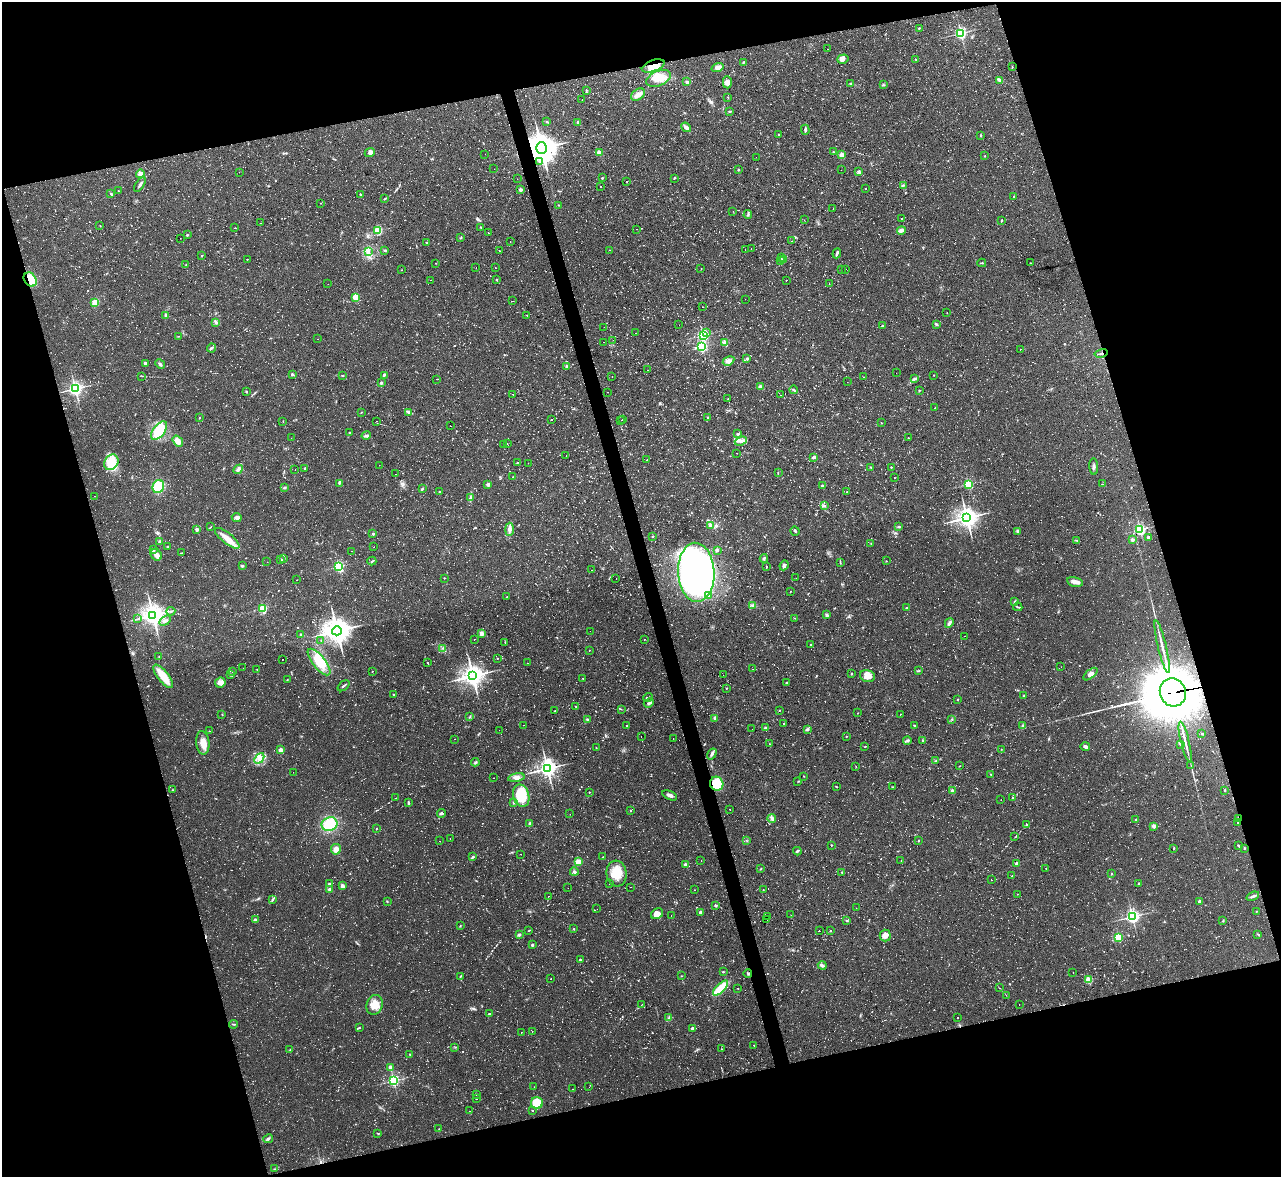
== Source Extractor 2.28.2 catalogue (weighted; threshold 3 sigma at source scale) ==
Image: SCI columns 1-5116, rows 141-4838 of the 5116 x 5098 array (HDU 1 of 3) = the unmasked area's bounding box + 8 px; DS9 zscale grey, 4 x 4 block average (1 PNG px = mean of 4 x 4 image px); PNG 1283 x 1179 px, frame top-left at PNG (2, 2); each listed source drawn as its Kron ellipse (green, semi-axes under 4 px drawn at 4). Shown black and unused: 32% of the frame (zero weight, under 2 of 3 exposures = <1% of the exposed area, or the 3 px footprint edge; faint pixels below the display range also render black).
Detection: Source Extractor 2.28.2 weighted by HDU 2 'WHT'. Background 0.0913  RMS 0.01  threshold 0.0458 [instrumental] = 3 sigma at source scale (4.5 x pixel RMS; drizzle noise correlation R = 1.50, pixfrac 1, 0.05/0.05 arcsec/px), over >= 5 px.
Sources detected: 1190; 24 too faint to see at this stretch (4 x 4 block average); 1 inside a brighter object's white glare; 73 cosmic-ray / hot-pixel residue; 4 long thin detections or spike segments (spike, bleed or trail) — neither listed nor drawn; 15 coinciding with a brighter row at this scale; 20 inside a brighter listed object's ellipse — not listed separately; of the other 1053, all 500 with FLUX_AUTO >= 2.25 (the completeness limit of this list) listed and drawn (553 fainter detections not listed), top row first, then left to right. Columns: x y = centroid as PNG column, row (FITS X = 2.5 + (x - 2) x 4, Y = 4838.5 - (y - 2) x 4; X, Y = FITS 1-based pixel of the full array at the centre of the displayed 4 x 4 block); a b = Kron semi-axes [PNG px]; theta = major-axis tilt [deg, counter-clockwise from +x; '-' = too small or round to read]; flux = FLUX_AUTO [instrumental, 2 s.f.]
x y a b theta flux
919 28 2 2 - 4.5
961 33 2 2 - 1400
828 49 2 2 - 2.5
843 59 6 4 18 22
916 59 2 2 - 5.9
744 62 3 2 - 3.9
653 66 12 5 20 89
718 67 6 4 18 30
1012 67 2 2 - 2.3
659 78 13 7 23 71
1000 80 4 2 - 28
687 82 2 2 - 38
727 82 6 4 -89 24
850 83 2 2 - 9.2
883 85 3 2 - 6
586 90 4 2 - 5.2
638 94 7 5 34 34
728 97 2 2 - 2.9
582 100 2 2 - 2.4
730 111 4 2 - 6.4
547 122 3 2 - 5.9
578 122 3 2 - 7.7
686 127 5 3 - 29
805 130 5 2 - 13
779 135 2 2 - 6.5
981 135 2 2 - 6.2
542 148 6 5 - 11000
833 152 2 2 - 13
370 153 5 4 - 16
599 153 2 2 - 180
485 154 2 2 - 3.3
842 155 2 2 - 170
985 156 2 2 - 2.7
756 157 2 2 - 4.7
539 162 2 2 - 4.4
494 169 2 2 - 8.5
738 170 2 2 - 10
841 170 2 2 - 2.3
859 171 4 2 - 11
239 172 2 2 - 3
140 174 4 4 - 35
602 178 2 2 - 14
674 178 3 2 - 5.2
517 179 2 2 - 2.7
627 181 2 2 - 14
140 184 8 2 56 14
903 185 4 2 - 7.1
600 186 2 2 - 7
866 188 2 2 - 3.1
520 190 2 2 - 64
118 191 2 2 - 2.5
111 194 3 2 - 8.9
360 194 2 2 - 4.5
1014 197 2 2 - 10
385 199 3 2 - 5.9
321 203 2 2 - 3.6
558 205 2 2 - 2.7
833 208 2 2 - 3.1
733 211 2 2 - 2.8
748 215 4 2 - 9.1
901 218 2 2 - 3.4
804 220 2 2 - 2.9
1001 221 3 2 - 4.2
261 223 2 2 - 9.3
100 226 2 2 - 2.3
481 227 3 2 - 4.2
235 228 2 2 - 2.3
636 229 2 2 - 6.7
378 230 2 2 - 550
901 230 4 4 - 21
488 233 2 2 - 4.6
187 235 2 2 - 14
180 238 2 2 - 2.7
461 238 3 2 - 4.1
792 241 2 2 - 18
510 242 2 2 - 3.2
427 243 2 2 - 5.5
751 249 2 2 - 3
385 250 3 2 - 5.6
609 250 2 2 - 3.8
745 250 2 2 - 11
500 251 2 2 - 34
368 252 2 2 - 3.5
837 253 5 2 - 15
202 255 2 2 - 4.5
781 258 2 2 - 4.4
247 259 2 2 - 4.6
784 259 2 2 - 4.7
780 261 3 2 - 5.1
436 263 2 2 - 4.4
982 263 4 2 - 4.7
1031 263 4 2 - 3
186 264 3 2 - 3.8
476 268 2 2 - 56
495 268 2 2 - 14
701 269 2 2 - 4.3
846 269 2 2 - 3.6
402 270 2 2 - 4.1
842 270 2 2 - 10
30 280 7 6 - 140
430 280 2 2 - 5.7
496 280 2 2 - 11
786 280 2 2 - 2.3
829 283 2 2 - 2.5
328 284 2 2 - 8.2
356 297 2 2 - 350
745 299 2 2 - 2.7
513 301 2 2 - 3.9
95 302 4 4 - 43
703 307 2 2 - 12
947 313 2 2 - 9.1
527 315 2 2 - 5
166 316 3 2 - 4.7
216 322 4 2 - 8.8
936 324 3 2 - 9.5
679 325 2 2 - 4.2
882 325 2 2 - 6.9
604 327 2 2 - 5.2
635 333 2 2 - 3.8
707 333 2 2 - 14
703 335 2 2 - 1200
179 336 2 2 - 3.2
317 339 2 2 - 2.3
613 340 2 2 - 3.5
604 342 2 2 - 7.3
725 343 2 2 - 180
702 347 2 2 - 820
211 348 4 2 - 8
1020 350 2 2 - 3.4
1101 353 6 2 13 9.5
747 359 3 2 - 8.8
728 361 6 4 30 32
145 363 2 2 - 56
160 364 5 2 - 11
566 366 2 2 - 33
648 370 2 2 - 2.9
896 373 2 2 - 16
292 374 3 2 - 9.6
342 375 3 2 - 3.8
384 375 3 2 - 9
934 375 2 2 - 4.9
142 376 2 2 - 2.4
612 377 2 2 - 7.9
864 377 2 2 - 2.3
437 379 2 2 - 5.1
914 379 3 2 - 4
847 382 2 2 - 4.7
381 383 3 3 - 8.5
760 387 4 3 - 15
75 389 2 2 - 2300
793 390 4 2 - 6.5
919 391 2 2 - 5.6
246 392 2 2 - 4.7
607 392 2 2 - 2.4
513 394 2 2 - 3.5
780 395 2 2 - 6.1
728 399 2 2 - 3.2
935 408 2 2 - 6.6
361 412 2 2 - 2.3
409 412 3 2 - 26
708 417 2 2 - 4.4
199 418 2 2 - 12
551 419 2 2 - 14
623 419 2 2 - 4.6
621 420 2 2 - 2.6
283 421 2 2 - 2.4
377 421 2 2 - 2.3
881 423 2 2 - 2.6
450 426 2 2 - 2.7
159 431 11 5 52 280
349 432 2 2 - 4.1
738 434 4 2 - 7.6
366 435 5 3 - 13
291 438 2 2 - 2.5
908 438 2 2 - 6
178 441 6 4 -53 43
741 441 6 4 20 25
503 444 2 2 - 3.5
507 444 2 2 - 3.1
736 453 2 2 - 3
566 456 2 2 - 2.3
814 457 3 2 - 19
647 460 2 2 - 2.5
111 462 8 6 56 160
517 462 3 2 - 3
528 463 2 2 - 5.3
379 465 2 2 - 3.7
871 467 3 2 - 3.1
891 467 2 2 - 8
1094 467 8 2 -87 12
304 468 2 2 - 15
238 469 5 3 - 14
295 470 2 2 - 5.4
778 472 2 2 - 2.4
396 474 2 2 - 20
513 477 3 2 - 3.7
894 478 2 2 - 3.1
339 483 4 2 - 7
969 484 2 2 - 660
1102 484 2 2 - 2.4
488 485 2 2 - 63
822 486 2 2 - 9.4
158 487 7 5 66 170
284 488 3 2 - 6.8
422 489 3 2 - 5.9
440 492 3 2 - 8.6
847 492 2 2 - 2.6
94 496 2 2 - 3.2
470 497 3 2 - 5.9
824 506 2 2 - 2.9
237 517 5 3 - 21
967 518 4 4 - 4800
710 525 3 2 - 9.7
211 527 2 2 - 2.8
899 527 3 2 - 5
197 529 2 2 - 63
509 529 6 4 -90 25
1140 529 2 2 - 1100
795 531 4 2 - 9.3
1018 531 2 2 - 45
373 534 2 2 - 22
653 536 2 2 - 4.2
1148 537 2 2 - 13
227 538 15 5 -39 73
1132 540 2 2 - 53
160 541 4 2 - 8.5
1077 541 3 2 - 3.4
871 543 2 2 - 4
167 547 3 2 - 4.3
374 547 2 2 - 2.4
153 550 2 2 - 56
351 551 2 2 - 3.8
717 551 4 3 - 8.4
181 553 2 2 - 3.5
156 555 6 5 - 34
284 558 3 2 - 5.1
764 558 4 3 - 9.5
281 559 2 2 - 2.8
372 561 4 2 - 6.4
886 561 2 2 - 2.5
267 562 2 2 - 3.2
840 563 3 2 - 3.1
784 565 5 3 - 14
242 566 3 2 - 9.1
339 567 2 2 - 940
766 567 2 2 - 4.7
591 570 2 2 - 2.4
696 572 29 18 -87 2500
444 578 2 2 - 6.4
616 578 2 2 - 3
796 578 2 2 - 4.2
296 580 2 2 - 3.3
1075 582 8 4 -12 28
790 592 2 2 - 2.7
709 596 4 2 - 9
507 597 2 2 - 11
1015 601 3 2 - 3.8
753 605 3 3 - 13
1018 607 5 2 - 6.3
906 608 3 2 - 4.2
262 609 2 2 - 600
171 611 4 2 - 9
153 615 4 4 - 5200
827 615 3 3 - 10
795 618 2 2 - 2.4
137 619 2 2 - 4.5
165 621 6 4 32 19
949 623 5 3 - 13
337 631 5 4 - 7800
590 631 2 2 - 3.3
481 633 4 3 - 24
301 635 2 2 - 8
964 636 2 2 - 2.3
474 639 2 2 - 5.3
321 640 2 2 - 2.8
644 640 2 2 - 3.4
505 642 2 2 - 3.6
810 645 2 2 - 9.4
1162 647 27 2 -77 55
442 648 2 2 - 4.8
589 651 2 2 - 6.2
159 656 2 2 - 2.8
497 658 2 2 - 8.2
282 659 2 2 - 3.9
319 662 16 6 -51 110
427 662 2 2 - 17
528 663 2 2 - 3.8
1061 667 2 2 - 13
243 668 2 2 - 10
257 669 2 2 - 2.5
753 669 2 2 - 2.3
232 671 2 2 - 2.3
372 671 2 2 - 3.8
919 671 3 2 - 5.5
851 674 2 2 - 11
1090 674 8 3 39 25
230 675 3 2 - 7
723 675 2 2 - 4.2
163 676 14 5 -52 110
473 676 4 4 - 5300
867 676 7 5 -17 60
583 679 2 2 - 3.8
287 680 3 2 - 3.5
220 682 5 5 - 33
786 682 2 2 - 2.8
343 686 7 2 40 8.8
727 688 2 2 - 4.2
1173 692 14 13 - 52000
393 694 2 2 - 9.2
1024 696 2 2 - 21
648 697 5 2 - 6
957 699 2 2 - 4.6
649 703 5 3 - 13
575 706 2 2 - 2.5
621 709 2 2 - 2.6
779 710 2 2 - 3.1
555 711 2 2 - 4
858 713 2 2 - 2.8
900 714 2 2 - 8.2
222 715 2 2 - 3.8
470 717 2 2 - 3.1
715 718 4 3 - 15
587 719 2 2 - 25
952 719 2 2 - 3.2
784 723 3 2 - 3.9
523 725 2 2 - 3.5
626 725 2 2 - 4.6
914 725 2 2 - 7.8
1023 725 3 2 - 5
765 728 3 2 - 12
752 729 2 2 - 5.5
807 729 4 3 - 9.9
499 730 2 2 - 3.4
209 731 2 2 - 2.7
1202 734 3 2 - 3.8
846 736 2 2 - 6.5
641 737 2 2 - 5.1
455 739 2 2 - 2.9
673 739 2 2 - 5.7
907 740 4 3 - 11
923 740 3 2 - 6.4
1185 742 21 2 -76 43
203 743 12 6 -84 62
770 744 2 2 - 3.1
1180 744 2 2 - 4.4
865 746 3 2 - 3.3
1085 746 5 3 - 13
596 748 2 2 - 3.1
1001 749 2 2 - 2.3
280 750 2 2 - 90
712 754 6 3 57 15
259 758 6 4 49 30
936 761 2 2 - 5.4
475 762 4 2 - 6.1
1191 765 2 2 - 2.7
960 766 2 2 - 2.9
856 767 3 2 - 3.5
547 768 3 3 - 3500
293 772 2 2 - 3.8
991 775 3 2 - 3.3
803 776 2 2 - 2.8
516 777 8 4 12 28
493 778 2 2 - 11
798 781 3 2 - 2.7
717 784 7 6 - 130
837 787 2 2 - 2.7
893 787 2 2 - 2.6
172 790 2 2 - 3
1225 790 2 2 - 12
952 791 2 2 - 79
589 792 2 2 - 6.3
670 795 8 3 -25 19
521 796 11 8 -74 210
396 798 2 2 - 9.1
1013 798 2 2 - 4.4
1001 800 2 2 - 3
408 803 4 2 - 9.8
513 803 3 2 - 3.9
730 809 2 2 - 3.1
630 811 2 2 - 4.2
442 813 4 3 - 11
570 814 2 2 - 4.6
1238 818 3 2 - 11
772 819 4 3 - 18
1136 820 3 2 - 5.4
1237 822 2 2 - 5.1
330 824 8 7 - 190
530 824 4 2 - 13
1027 825 2 2 - 17
1154 826 2 2 - 80
376 829 3 2 - 2.9
1015 837 3 2 - 2.4
450 839 2 2 - 6.3
919 840 2 2 - 4.1
440 841 2 2 - 3.5
747 841 2 2 - 2.7
831 845 2 2 - 2.7
1238 846 3 2 - 5.2
1174 848 2 2 - 5.7
1244 848 2 2 - 4.7
336 849 5 5 - 38
797 851 4 2 - 11
520 854 2 2 - 12
473 857 3 2 - 5.1
603 857 2 2 - 4.1
701 860 2 2 - 2.2
901 861 2 2 - 2.7
578 862 4 3 - 61
1017 864 2 2 - 82
685 865 2 2 - 70
1046 868 2 2 - 11
761 869 2 2 - 3.6
574 872 4 3 - 12
842 872 2 2 - 3.7
617 873 13 10 -84 120
1111 873 3 2 - 4.1
1012 876 2 2 - 3.9
991 880 2 2 - 4.1
329 884 2 2 - 23
609 884 2 2 - 5.8
1139 884 3 2 - 4.4
342 886 3 2 - 25
630 887 2 2 - 3.1
568 888 2 2 - 2.6
330 889 3 3 - 12
694 890 2 2 - 2.3
763 890 2 2 - 2.4
1018 894 2 2 - 4.1
548 896 2 2 - 10
1253 896 6 3 21 18
272 899 4 2 - 8
1199 901 2 2 - 40
387 902 2 2 - 2.4
716 906 2 2 - 39
856 908 2 2 - 11
597 909 2 2 - 2.4
1256 911 2 2 - 3.4
700 912 2 2 - 34
657 914 6 5 - 48
671 915 2 2 - 3.9
791 915 2 2 - 4.9
1132 916 2 2 - 2000
768 917 2 2 - 23
255 920 4 3 - 16
767 920 2 2 - 28
847 921 2 2 - 4.8
1223 921 3 2 - 4.9
460 926 3 2 - 4.1
574 929 2 2 - 11
529 930 3 2 - 3.5
819 931 2 2 - 2.8
830 931 2 2 - 11
519 934 3 3 - 10
1258 934 4 2 - 4.8
885 936 6 5 - 31
1118 937 2 2 - 430
532 945 2 2 - 39
580 960 2 2 - 4.9
822 965 4 3 - 16
723 972 3 2 - 4.1
748 973 4 2 - 6.8
1073 973 2 2 - 4.4
460 976 3 2 - 5.4
681 976 2 2 - 2.5
551 979 2 2 - 3.9
1088 980 2 2 - 280
721 988 9 4 45 150
738 988 2 2 - 24
1000 988 2 2 - 2.3
1006 995 2 2 - 3
374 1005 10 8 73 80
641 1005 2 2 - 3.2
1019 1005 2 2 - 6
489 1014 3 2 - 4.3
669 1017 2 2 - 5.1
957 1018 2 2 - 2.6
233 1024 4 2 - 5.7
359 1028 3 2 - 3.9
692 1028 2 2 - 47
532 1031 2 2 - 2.5
521 1032 2 2 - 2.3
754 1045 2 2 - 4.8
455 1047 2 2 - 2.7
722 1049 2 2 - 3.8
290 1050 2 2 - 2.7
410 1054 2 2 - 3.5
390 1067 2 2 - 89
393 1081 2 2 - 1200
534 1087 2 2 - 3.7
589 1087 2 2 - 2.9
573 1089 2 2 - 8.3
476 1094 2 2 - 2.5
476 1099 2 2 - 2.5
537 1103 6 6 - 110
469 1111 2 2 - 8.1
532 1111 2 2 - 5.7
439 1129 2 2 - 4.7
378 1133 2 2 - 5.2
268 1139 5 2 - 11
274 1169 3 2 - 2.4
Overlapping masked pixels (flux is a lower limit): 8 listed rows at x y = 653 66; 542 148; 30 280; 1101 353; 1173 692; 717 784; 1238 818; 748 973
Diffuse or blended objects may show on this block-average render without a row.